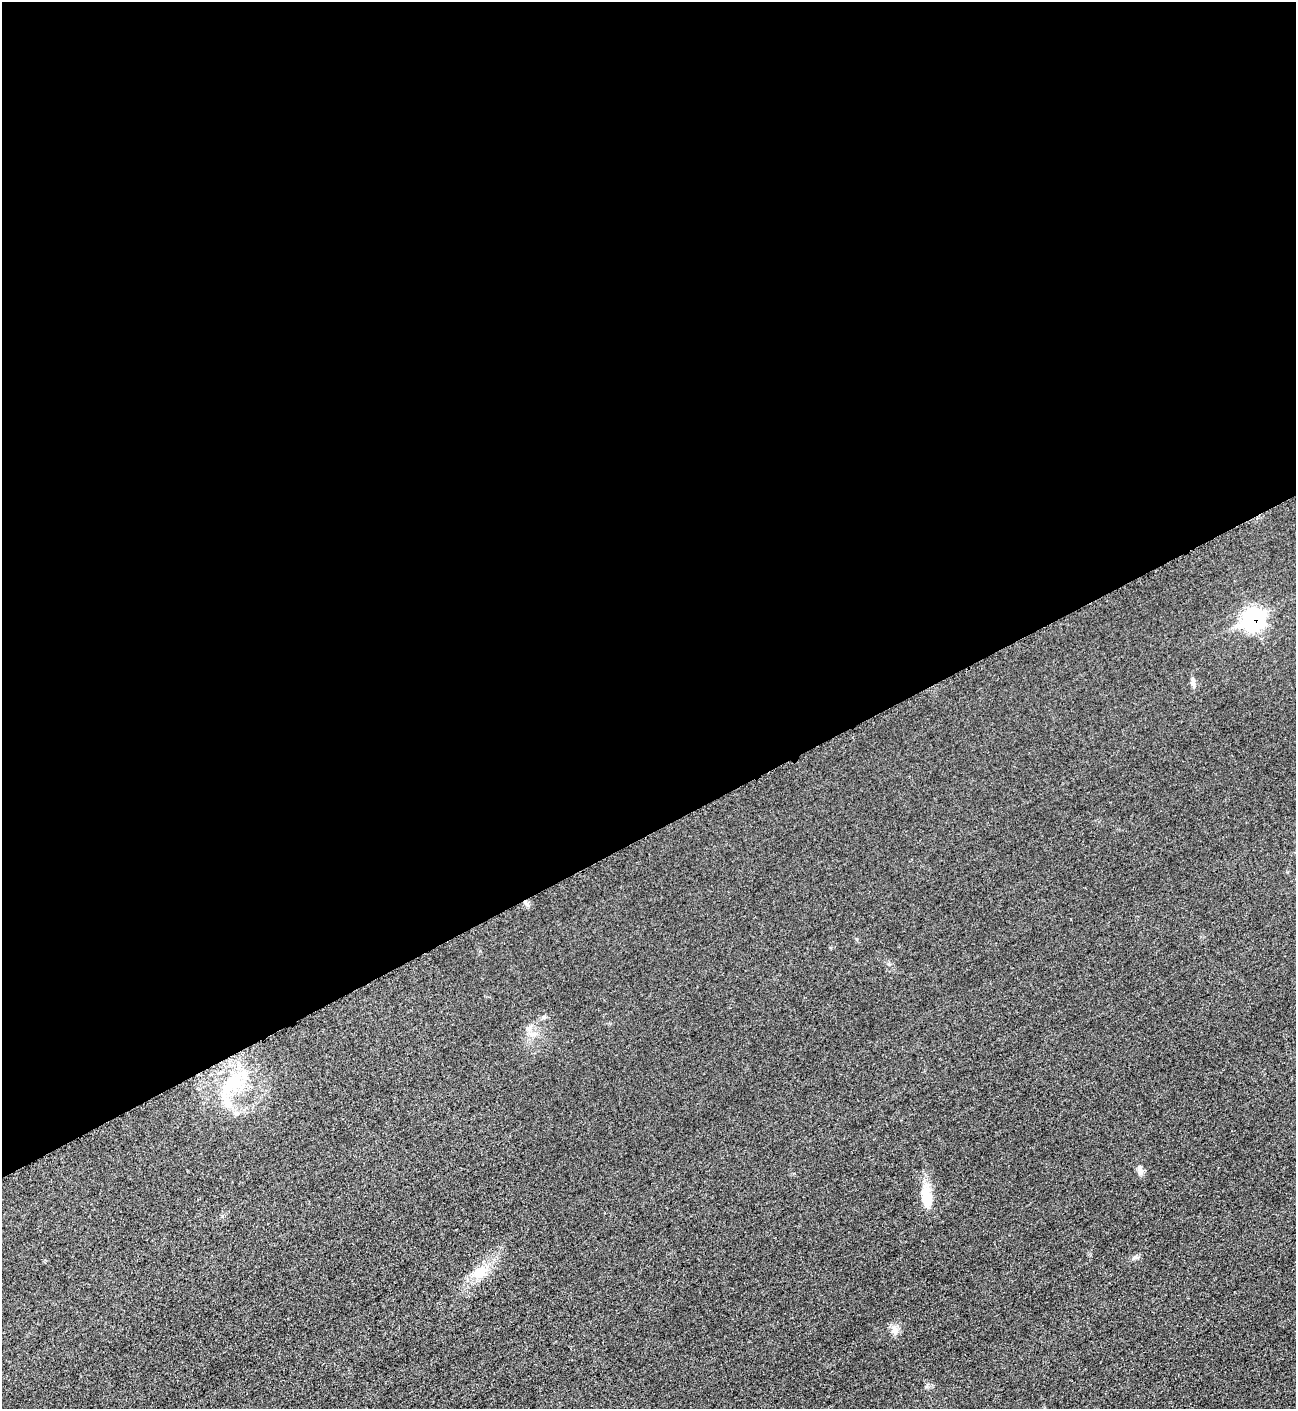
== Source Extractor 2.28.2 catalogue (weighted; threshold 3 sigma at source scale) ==
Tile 2 of 4 x 4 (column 2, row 1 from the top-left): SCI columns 1594-2887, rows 4236-5642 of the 5642 x 5651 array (HDU 1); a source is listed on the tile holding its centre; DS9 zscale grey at full resolution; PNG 1298 x 1411 px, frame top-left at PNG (2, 2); no overlay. Shown black and unused: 59% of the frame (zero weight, under 3 of 5 exposures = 1% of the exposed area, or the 3 px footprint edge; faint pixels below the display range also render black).
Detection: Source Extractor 2.28.2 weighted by HDU 2 'WHT'; one run over the whole footprint, this tile lists its part. Background 0.0198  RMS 0.0051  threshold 0.0229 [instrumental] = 3 sigma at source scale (4.5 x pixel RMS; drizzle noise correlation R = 1.50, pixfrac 1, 0.05/0.05 arcsec/px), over >= 5 px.
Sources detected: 10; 2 inside a brighter listed object's ellipse — not listed separately; the other 8 listed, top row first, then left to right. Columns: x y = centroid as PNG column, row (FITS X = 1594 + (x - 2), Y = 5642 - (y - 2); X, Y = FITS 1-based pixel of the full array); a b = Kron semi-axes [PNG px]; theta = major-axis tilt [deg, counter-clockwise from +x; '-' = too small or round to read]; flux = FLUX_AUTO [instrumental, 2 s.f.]
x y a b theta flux
1253 619 12 10 34 120
1193 683 11 6 -83 1.7
234 1083 25 20 25 20
1140 1171 12 6 -74 2.2
926 1196 31 12 -85 11
1136 1257 7 4 18 1
479 1272 17 15 28 9
895 1330 12 9 -59 2.9
Overlapping masked pixels (flux is a lower limit): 1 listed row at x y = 1253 619